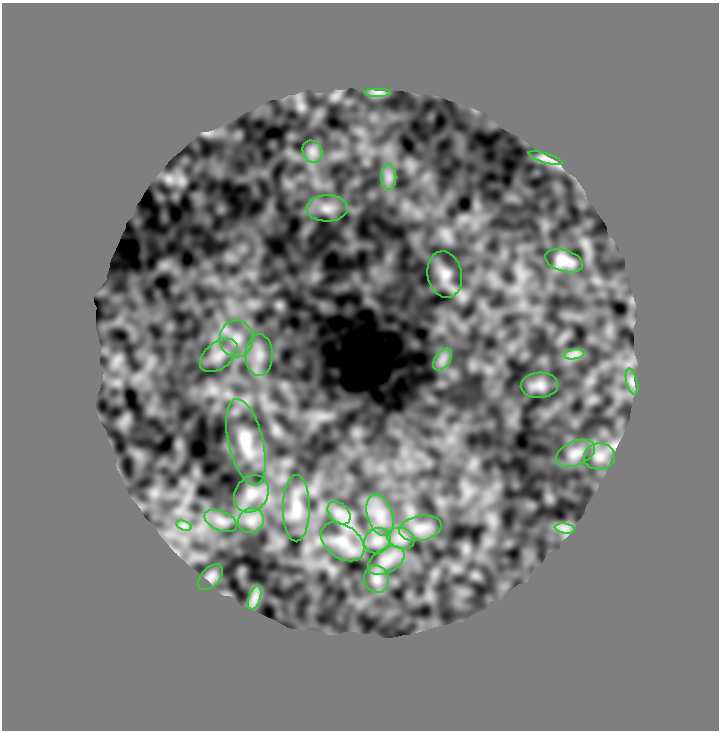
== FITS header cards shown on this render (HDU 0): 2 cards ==
NAXIS1  =                  717 /
NAXIS2  =                  728 /

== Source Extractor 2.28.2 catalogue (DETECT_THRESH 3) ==
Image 717 x 728 px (HDU 0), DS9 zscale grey, 1 PNG px = 1 image px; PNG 721 x 732 px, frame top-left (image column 1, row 728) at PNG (2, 3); each listed source drawn as its Kron ellipse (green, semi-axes under 4 px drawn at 4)
Background 0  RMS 0.84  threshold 2.51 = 3 sigma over >= 5 px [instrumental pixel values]
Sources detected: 33; all 33 listed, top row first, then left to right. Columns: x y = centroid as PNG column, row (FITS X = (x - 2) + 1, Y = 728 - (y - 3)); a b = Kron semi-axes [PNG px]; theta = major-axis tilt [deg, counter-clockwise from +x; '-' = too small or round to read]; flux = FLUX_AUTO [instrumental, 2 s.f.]
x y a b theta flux
378 92 13 3 0 160
312 152 11 9 -62 420
546 158 17 4 -18 280
389 177 12 7 -90 420
327 208 20 13 0 810
564 261 19 10 -16 740
445 274 23 17 -79 980
237 339 18 17 - 1200
574 354 10 5 8 270
219 355 21 13 37 850
259 355 21 13 90 1100
442 360 12 7 54 400
632 382 13 5 -76 250
539 385 19 13 3 520
246 442 44 17 -76 1900
575 453 20 12 24 690
599 456 15 13 3 660
251 494 20 16 55 950
296 508 33 13 90 1200
339 513 13 9 -44 590
380 515 21 12 -71 1100
251 520 13 12 - 610
221 521 17 10 -23 600
184 526 8 4 -18 210
420 528 21 12 11 840
565 528 10 5 -8 280
401 538 14 10 -18 520
377 541 14 12 44 590
343 542 24 16 -36 1400
386 560 20 12 31 870
210 577 15 9 48 320
376 579 14 12 -72 550
255 598 12 5 72 350